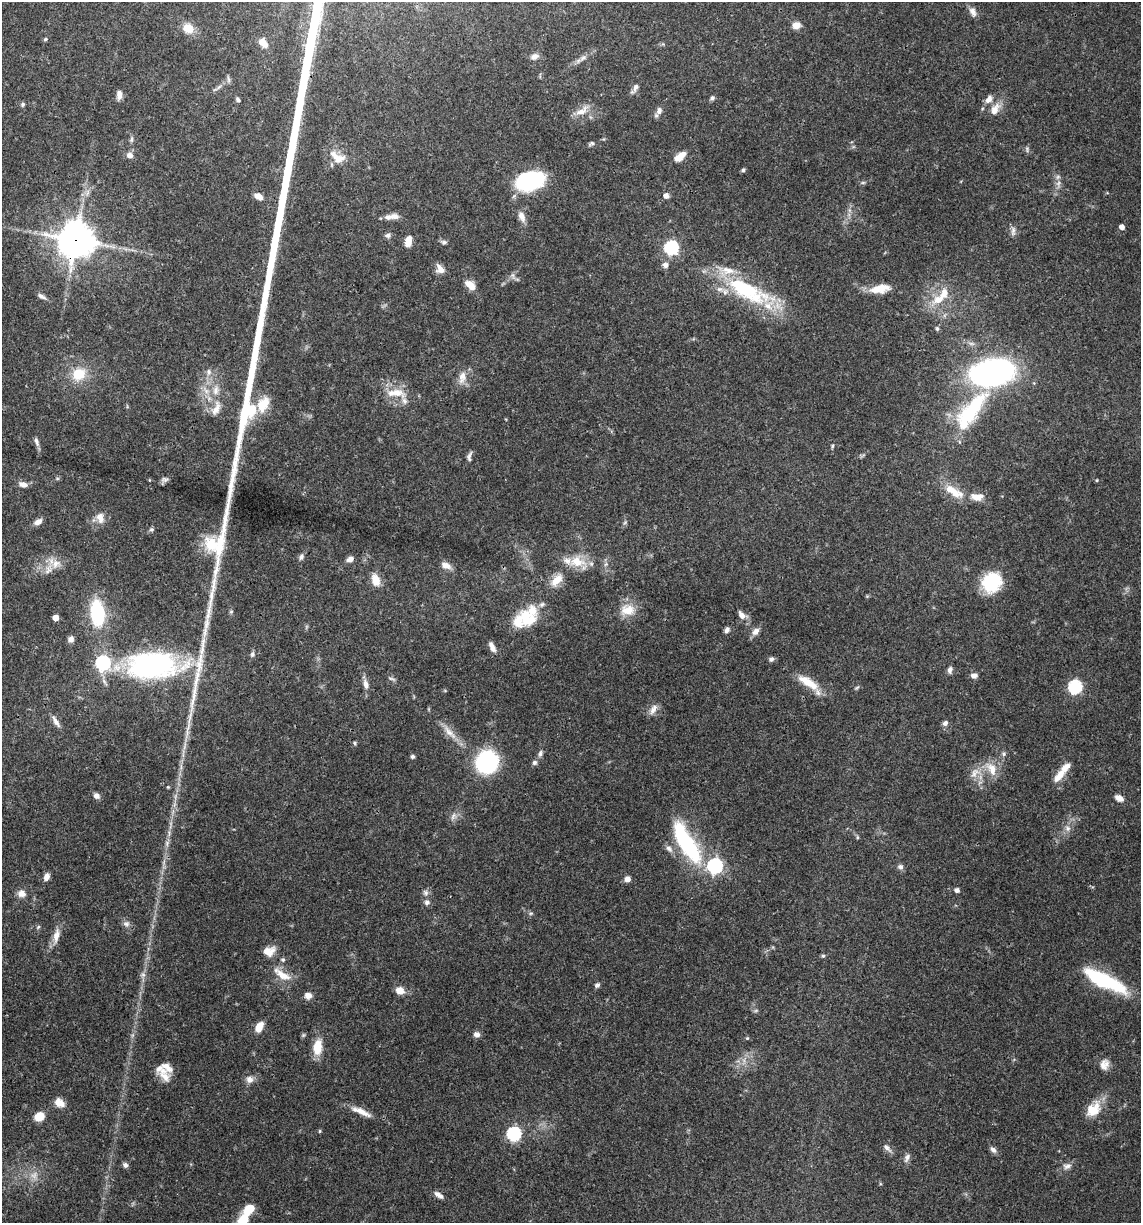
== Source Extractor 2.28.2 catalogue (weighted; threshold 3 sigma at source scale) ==
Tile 11 of 4 x 4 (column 3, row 3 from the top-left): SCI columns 2517-3655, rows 1225-2445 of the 4913 x 4894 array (HDU 1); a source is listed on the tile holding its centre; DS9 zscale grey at full resolution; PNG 1143 x 1225 px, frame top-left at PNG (2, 2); no overlay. Shown black and unused: <1% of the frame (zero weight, under 3 of 4 exposures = <1% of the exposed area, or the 3 px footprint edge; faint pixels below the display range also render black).
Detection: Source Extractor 2.28.2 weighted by HDU 2 'WHT'; one run over the whole footprint, this tile lists its part. Background 0.048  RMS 0.0028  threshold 0.0127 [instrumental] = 3 sigma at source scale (4.5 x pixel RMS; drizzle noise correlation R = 1.50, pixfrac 1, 0.05/0.05 arcsec/px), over >= 5 px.
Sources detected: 183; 1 too faint to see at this stretch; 4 inside a brighter object's white glare — not listed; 16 inside a brighter listed object's ellipse — not listed separately; the other 162 listed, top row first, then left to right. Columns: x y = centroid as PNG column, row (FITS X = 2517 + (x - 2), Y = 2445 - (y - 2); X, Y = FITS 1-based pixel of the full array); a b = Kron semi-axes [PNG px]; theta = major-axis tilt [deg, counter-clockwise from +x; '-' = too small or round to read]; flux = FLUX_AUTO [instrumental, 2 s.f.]
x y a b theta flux
973 12 13 8 -59 1.6
796 25 10 9 - 2
188 28 13 11 -29 3.7
45 39 6 4 23 0.39
263 43 13 8 -46 2.6
534 57 12 8 22 1.4
583 58 12 6 42 1.3
229 79 10 5 -76 0.67
635 87 13 6 72 1.2
119 95 11 6 88 1.6
712 98 7 5 47 0.61
238 99 6 5 - 0.63
989 99 11 7 54 1.6
23 104 6 5 - 0.48
995 109 18 10 59 2.9
659 110 10 8 84 1.4
582 111 20 9 29 2.9
131 140 8 5 83 0.6
591 144 8 5 25 0.54
1027 149 8 3 -78 0.46
130 155 8 7 - 1.4
680 156 13 7 41 3.3
337 157 24 12 -31 4.2
743 170 5 5 - 0.46
530 180 25 15 16 32
863 183 6 4 0 0.43
1058 183 9 6 68 1.1
87 193 7 4 71 0.76
258 196 10 6 -29 2.2
666 196 5 5 - 1.6
394 216 12 7 -2 1.8
522 216 13 8 -67 1.9
1122 227 4 4 - 1.7
1013 231 14 6 84 1.1
387 236 8 6 10 0.83
76 240 12 12 - 570
408 241 11 7 76 2.9
444 242 8 6 -6 0.71
671 247 6 6 - 48
665 265 8 7 - 1.1
440 269 13 9 -60 2
513 275 9 4 -81 0.68
470 285 14 8 -41 3
747 289 70 26 -26 27
880 289 22 9 10 5.6
41 296 12 5 -32 0.97
939 300 23 12 18 5.7
937 329 6 5 - 0.52
209 372 9 7 -81 1.3
992 372 27 16 10 120
79 374 16 13 31 7.2
462 377 19 10 78 2.8
396 393 22 11 -9 5.3
263 404 21 14 64 6.3
216 408 23 10 69 3.3
971 410 46 16 49 24
36 442 14 5 -73 1
832 446 7 4 77 0.4
469 456 12 5 79 0.94
57 478 6 4 -18 0.35
164 480 10 7 4 0.83
1097 480 4 4 - 0.24
23 484 11 7 -11 1.6
954 491 32 11 -33 5.7
100 518 16 11 -80 2.5
38 522 10 6 31 1.7
625 522 6 4 46 0.43
151 529 7 5 1 0.53
301 557 9 6 55 0.8
350 559 9 6 26 1.4
577 562 25 15 -9 6.3
56 564 16 12 44 3.4
446 565 14 8 -24 1.9
375 580 14 9 -75 3.5
556 580 20 10 50 4.2
991 582 22 19 53 14
627 610 21 15 6 4.9
231 612 5 5 - 0.41
97 613 21 11 -83 22
742 615 12 8 -39 1.9
55 618 4 4 - 2.6
528 618 27 22 -37 9.4
727 630 7 5 51 0.91
755 631 11 8 49 1.6
71 639 7 6 - 1.1
492 647 14 6 -64 1.7
252 654 8 6 -84 0.73
771 659 7 6 - 0.78
153 665 61 29 2 63
950 670 9 6 78 0.97
974 675 8 6 5 1.2
392 679 11 3 -18 0.55
808 682 33 10 -32 6
366 684 12 7 -73 1.7
1075 687 6 6 - 43
653 709 16 7 57 1.7
56 722 16 6 -59 1.6
945 723 7 6 - 1
449 732 28 8 -47 3.6
355 743 5 4 - 0.41
185 746 15 4 78 1.4
540 753 9 5 81 0.83
1004 754 7 6 - 0.67
412 756 5 5 - 0.57
487 762 17 16 - 34
534 762 7 6 - 0.75
992 769 21 12 -60 4.4
975 773 16 10 61 3
1059 776 21 9 49 3.5
168 787 4 4 - 0.27
96 796 7 6 - 1.3
1119 798 9 6 -27 1.9
453 816 11 6 54 1.2
1067 828 9 7 -47 1.3
857 837 6 4 -90 0.34
686 842 52 16 -59 30
167 843 8 5 80 0.85
669 849 12 7 -48 1.4
715 866 7 6 - 62
900 867 8 6 -31 0.89
46 877 8 6 70 1.6
627 879 7 7 - 1.4
957 890 6 5 - 0.95
21 893 10 8 -13 1.9
426 893 9 7 -46 0.94
427 902 7 7 - 1
531 913 6 3 18 0.38
126 924 9 8 - 1.1
38 927 6 4 45 0.38
56 936 22 8 79 2.6
269 951 15 11 17 2.9
823 956 5 5 - 0.46
283 960 6 5 - 0.47
143 975 8 6 70 0.97
282 975 28 10 -33 4.2
1112 984 43 15 -30 14
597 985 7 6 - 0.71
400 990 8 7 - 3.2
308 995 8 7 - 1.7
756 1010 6 4 19 0.42
259 1027 10 6 62 4.1
477 1034 7 6 - 1.4
133 1035 7 4 70 0.56
747 1038 5 4 - 0.32
317 1047 19 11 84 4.8
1104 1064 14 11 73 2.2
165 1077 20 11 -49 2.9
250 1079 9 9 - 1.7
59 1103 11 8 -34 2.8
1093 1109 22 15 51 5.8
361 1111 28 7 -24 3.3
39 1117 8 7 - 5
320 1131 4 4 - 0.33
514 1134 6 6 - 48
887 1148 13 6 -45 1.2
993 1149 10 6 -46 1.1
907 1158 13 6 64 1.2
125 1165 7 6 - 0.82
1067 1166 13 8 15 1.4
439 1195 11 5 -34 1.5
249 1209 11 7 34 5.6
243 1220 18 12 53 5.3
Overlapping masked pixels (flux is a lower limit): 1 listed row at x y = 76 240
Isophote crosses this tile's border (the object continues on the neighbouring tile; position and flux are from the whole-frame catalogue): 1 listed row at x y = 243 1220